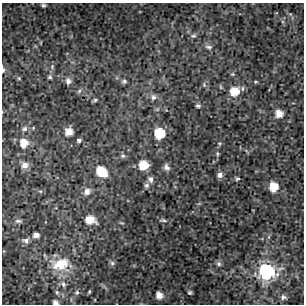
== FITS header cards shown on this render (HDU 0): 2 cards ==
NAXIS1  =                  302 / NUMBER OF ELEMENTS ALONG THIS AXIS
NAXIS2  =                  302 / NUMBER OF ELEMENTS ALONG THIS AXIS

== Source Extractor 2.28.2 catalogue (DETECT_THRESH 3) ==
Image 302 x 302 px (HDU 0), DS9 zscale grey, 1 PNG px = 1 image px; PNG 306 x 306 px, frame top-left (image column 1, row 302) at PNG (2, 3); no overlay
Background 6.38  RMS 0.93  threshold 2.78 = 3 sigma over >= 5 px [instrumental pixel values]
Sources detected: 57; all 57 listed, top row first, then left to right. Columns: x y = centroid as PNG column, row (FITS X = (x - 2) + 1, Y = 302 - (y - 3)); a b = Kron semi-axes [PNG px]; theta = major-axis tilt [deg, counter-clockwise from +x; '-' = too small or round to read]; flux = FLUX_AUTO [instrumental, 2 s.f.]
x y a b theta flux
43 5 4 3 - 110
290 14 6 4 -17 90
193 36 9 6 8 160
209 47 11 7 -17 250
52 67 7 5 89 130
3 69 9 3 -85 200
232 74 6 5 - 90
50 77 5 5 - 120
19 78 5 4 - 77
68 81 8 6 -84 280
124 81 6 5 - 130
255 82 5 4 - 75
204 85 7 4 -68 120
79 91 7 5 47 130
234 92 10 10 - 1300
153 97 8 8 - 250
95 100 5 4 - 100
198 106 6 5 - 110
279 114 7 7 - 760
33 128 4 3 - 59
24 129 8 6 24 190
69 132 8 7 - 650
159 133 7 7 - 2600
79 140 5 4 - 140
24 143 9 8 - 850
217 154 6 4 -71 89
123 156 7 6 - 130
25 165 8 7 - 410
143 165 7 7 - 1400
167 167 8 6 -54 270
101 172 10 8 -39 1600
220 175 7 6 - 280
150 179 8 6 -72 250
237 179 5 5 - 110
146 185 6 5 - 180
273 187 8 7 - 1200
40 191 6 3 -17 84
87 192 9 8 - 370
90 220 9 6 -13 830
163 220 11 5 -5 150
18 221 10 5 -1 180
121 223 6 4 -18 75
36 235 6 5 - 310
26 241 9 7 -13 250
112 263 7 7 - 140
61 264 26 16 1 1900
219 264 7 5 -47 180
266 271 9 8 - 14000
63 284 8 6 -64 220
104 287 11 3 -35 110
57 292 6 5 - 110
77 292 7 6 - 160
89 292 4 3 - 79
190 292 4 3 - 100
159 295 6 5 - 530
283 297 6 6 - 140
55 303 5 4 - 240
At the frame edge (FLAGS 8, measured only in part): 2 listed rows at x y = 3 69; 55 303